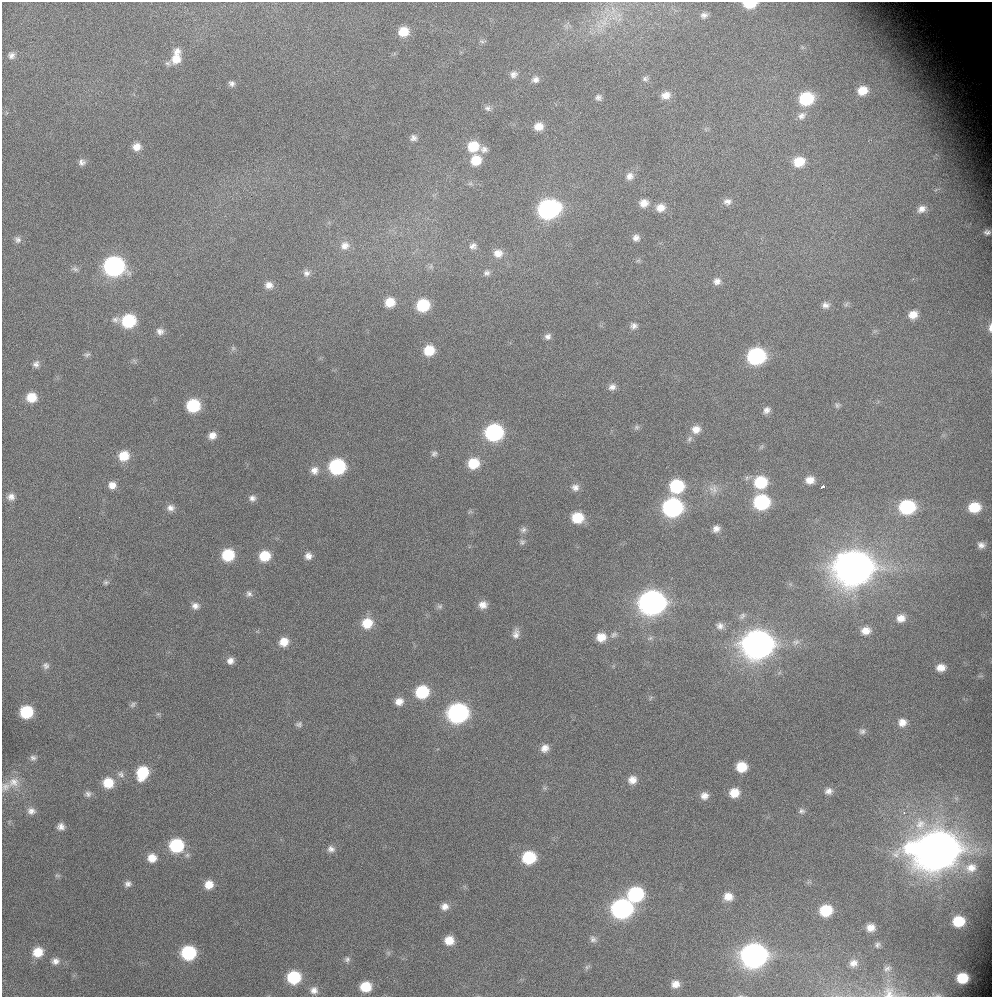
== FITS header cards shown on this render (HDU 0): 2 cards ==
NAXIS1  =                  990 / Axis length
NAXIS2  =                  995 / Axis length

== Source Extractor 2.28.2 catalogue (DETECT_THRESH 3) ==
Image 990 x 995 px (HDU 0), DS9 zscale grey, 1 PNG px = 1 image px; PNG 994 x 999 px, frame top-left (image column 1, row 995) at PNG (2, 2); no overlay
Background 87.7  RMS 4.8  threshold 14.3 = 3 sigma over >= 5 px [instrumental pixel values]
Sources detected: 183; all 183 listed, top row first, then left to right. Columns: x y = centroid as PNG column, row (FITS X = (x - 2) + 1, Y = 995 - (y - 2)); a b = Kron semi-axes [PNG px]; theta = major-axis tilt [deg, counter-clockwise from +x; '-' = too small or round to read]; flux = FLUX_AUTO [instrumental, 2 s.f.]
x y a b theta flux
750 4 11 6 1 9.3e+03
704 15 8 6 10 1.3e+03
604 23 8 8 - 2.2e+03
403 32 10 9 - 6.4e+03
482 41 8 5 -20 6.6e+02
177 51 10 9 - 2.0e+03
11 55 8 8 - 1.4e+03
176 59 14 11 63 4.9e+03
168 63 8 7 - 9.5e+02
514 74 10 8 42 1.6e+03
535 79 9 9 - 1.7e+03
645 79 8 7 - 1.0e+03
232 83 7 6 - 1.1e+03
862 91 10 9 - 4.8e+03
666 95 12 9 16 3.0e+03
598 97 9 8 - 1.2e+03
806 99 12 10 23 1.9e+04
487 108 9 8 - 1.1e+03
801 116 12 10 40 2.2e+03
539 126 10 9 - 3.7e+03
413 138 8 7 - 1.3e+03
473 146 12 10 15 8.4e+03
137 147 9 8 - 2.9e+03
484 149 10 9 - 1.6e+03
476 160 11 10 - 6.9e+03
82 162 8 8 - 1.4e+03
799 162 12 10 16 6.9e+03
629 176 10 10 - 2.1e+03
727 202 11 8 4 1.8e+03
644 203 10 9 - 3.0e+03
660 208 11 10 - 3.2e+03
549 209 13 11 16 1.0e+05
922 209 11 8 29 2.2e+03
987 232 7 5 -4 1.0e+03
636 238 8 8 - 1.6e+03
18 240 10 9 - 1.4e+03
345 246 13 12 - 3.0e+03
473 246 10 8 10 1.4e+03
498 253 11 10 - 3.0e+03
114 266 12 11 - 1.0e+05
431 266 7 4 72 6.5e+02
75 269 10 7 -22 1.1e+03
306 273 10 9 - 1.6e+03
487 273 8 7 - 1.1e+03
717 281 9 8 - 1.7e+03
269 285 10 9 - 2.3e+03
390 302 10 9 - 5.5e+03
423 305 10 9 - 1.6e+04
826 305 10 8 -7 1.6e+03
913 315 10 9 - 3.6e+03
128 321 13 9 -2 2.1e+04
634 326 9 8 - 1.5e+03
990 328 10 4 88 1.2e+03
160 331 10 8 -13 1.7e+03
548 337 8 8 - 1.4e+03
233 348 7 5 -45 6.7e+02
429 350 10 9 - 7.5e+03
87 354 9 6 21 8.2e+02
756 356 12 10 14 5.2e+04
36 364 9 8 - 1.3e+03
612 387 10 8 25 1.7e+03
31 397 9 8 - 6.2e+03
837 405 8 7 - 7.9e+02
193 406 10 9 - 1.9e+04
766 410 9 7 46 1.6e+03
637 427 8 6 15 7.9e+02
696 429 11 10 - 3.1e+03
494 432 11 10 - 5.6e+04
212 435 8 7 - 2.6e+03
689 439 10 6 62 1.0e+03
434 453 8 7 - 9.7e+02
124 456 10 10 - 6.8e+03
473 463 11 10 - 8.9e+03
337 467 11 10 - 3.9e+04
314 470 11 10 - 2.4e+03
810 480 10 8 1 3.1e+03
761 482 12 11 - 1.5e+04
112 485 9 8 - 2.6e+03
677 486 11 10 - 2.1e+04
575 487 10 9 - 1.8e+03
822 487 5 3 - 1.5e+03
714 489 15 8 -86 2.3e+03
11 497 9 8 - 1.9e+03
252 498 9 8 - 1.5e+03
761 502 11 10 - 3.5e+04
672 507 12 11 - 8.3e+04
907 507 12 10 9 2.9e+04
974 507 10 9 - 8.7e+03
170 508 10 8 2 1.8e+03
470 512 7 4 18 5.3e+02
577 518 10 9 - 9.6e+03
716 529 8 7 - 1.8e+03
523 530 9 8 - 1.2e+03
522 542 8 8 - 9.8e+02
981 545 8 7 - 1.6e+03
228 555 10 10 - 1.4e+04
265 556 10 9 - 8.6e+03
308 556 9 9 - 1.9e+03
854 567 16 14 12 8.5e+05
106 582 7 6 - 7.2e+02
249 594 8 8 - 1.2e+03
652 602 13 12 - 2.7e+05
483 605 9 9 - 2.6e+03
195 606 10 9 - 1.8e+03
440 606 7 7 - 8.8e+02
742 616 10 7 46 1.1e+03
901 618 11 10 - 3.0e+03
367 623 11 11 - 7.2e+03
720 626 10 9 - 1.7e+03
866 631 10 8 6 3.2e+03
516 634 13 8 84 1.9e+03
614 635 12 8 35 1.5e+03
601 637 10 9 - 4.6e+03
650 638 8 6 14 8.5e+02
284 642 10 9 - 4.4e+03
796 642 11 8 20 1.7e+03
758 644 14 13 - 4.7e+05
230 661 8 7 - 1.9e+03
46 666 9 9 - 1.2e+03
941 667 10 8 2 3.1e+03
422 692 11 10 - 1.8e+04
650 698 6 4 70 4.6e+02
399 701 10 8 16 2.8e+03
133 704 8 6 40 8.1e+02
26 712 10 9 - 1.7e+04
458 713 12 11 - 1.0e+05
158 714 5 5 - 5.2e+02
902 722 10 10 - 2.8e+03
299 724 9 7 12 1.0e+03
862 731 9 8 - 1.2e+03
545 748 9 8 - 2.4e+03
33 758 8 7 - 1.1e+03
741 767 9 9 - 7.2e+03
142 773 13 10 68 1.3e+04
121 774 11 8 -36 1.5e+03
632 780 10 9 - 3.0e+03
13 782 18 14 22 4.5e+03
108 783 10 10 - 7.1e+03
5 786 13 11 53 2.4e+03
545 788 7 4 -89 5.7e+02
828 791 10 9 - 1.8e+03
734 793 10 9 - 5.1e+03
88 794 9 8 - 1.2e+03
704 796 9 9 - 2.3e+03
31 811 10 9 - 1.8e+03
801 811 9 7 -1 1.0e+03
920 824 19 15 86 7.1e+03
61 827 7 7 - 1.8e+03
176 846 11 11 - 2.2e+04
331 849 10 8 -13 1.6e+03
937 849 18 14 8 1.3e+06
529 857 11 10 - 1.7e+04
152 858 10 9 - 4.0e+03
971 868 16 12 11 4.6e+03
57 875 9 4 -1 5.8e+02
128 884 8 7 - 1.4e+03
209 885 10 9 - 4.1e+03
636 894 12 11 - 3.3e+04
728 897 11 10 - 3.8e+03
445 906 10 10 - 2.3e+03
622 909 12 11 - 1.0e+05
826 910 11 10 - 1.2e+04
958 921 10 9 - 9.7e+03
870 928 8 7 - 2.9e+03
593 939 11 8 -41 1.4e+03
449 940 9 8 - 4.9e+03
877 945 7 5 76 7.4e+02
38 952 11 10 - 6.0e+03
188 953 10 10 - 2.6e+04
388 953 6 6 - 6.7e+02
754 955 13 12 - 2.5e+05
347 959 8 7 - 1.0e+03
55 961 10 8 17 1.8e+03
853 963 9 8 - 1.9e+03
587 967 8 5 31 7.3e+02
887 969 10 7 27 1.1e+03
294 977 10 10 - 1.8e+04
962 978 10 9 - 1.0e+04
675 984 10 9 - 2.9e+03
366 987 9 9 - 8.2e+03
314 990 10 9 - 2.1e+03
889 993 17 15 -70 3.9e+03
938 995 10 5 5 9.3e+02
At the frame edge (FLAGS 8, measured only in part): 4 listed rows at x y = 750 4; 990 328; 889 993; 938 995